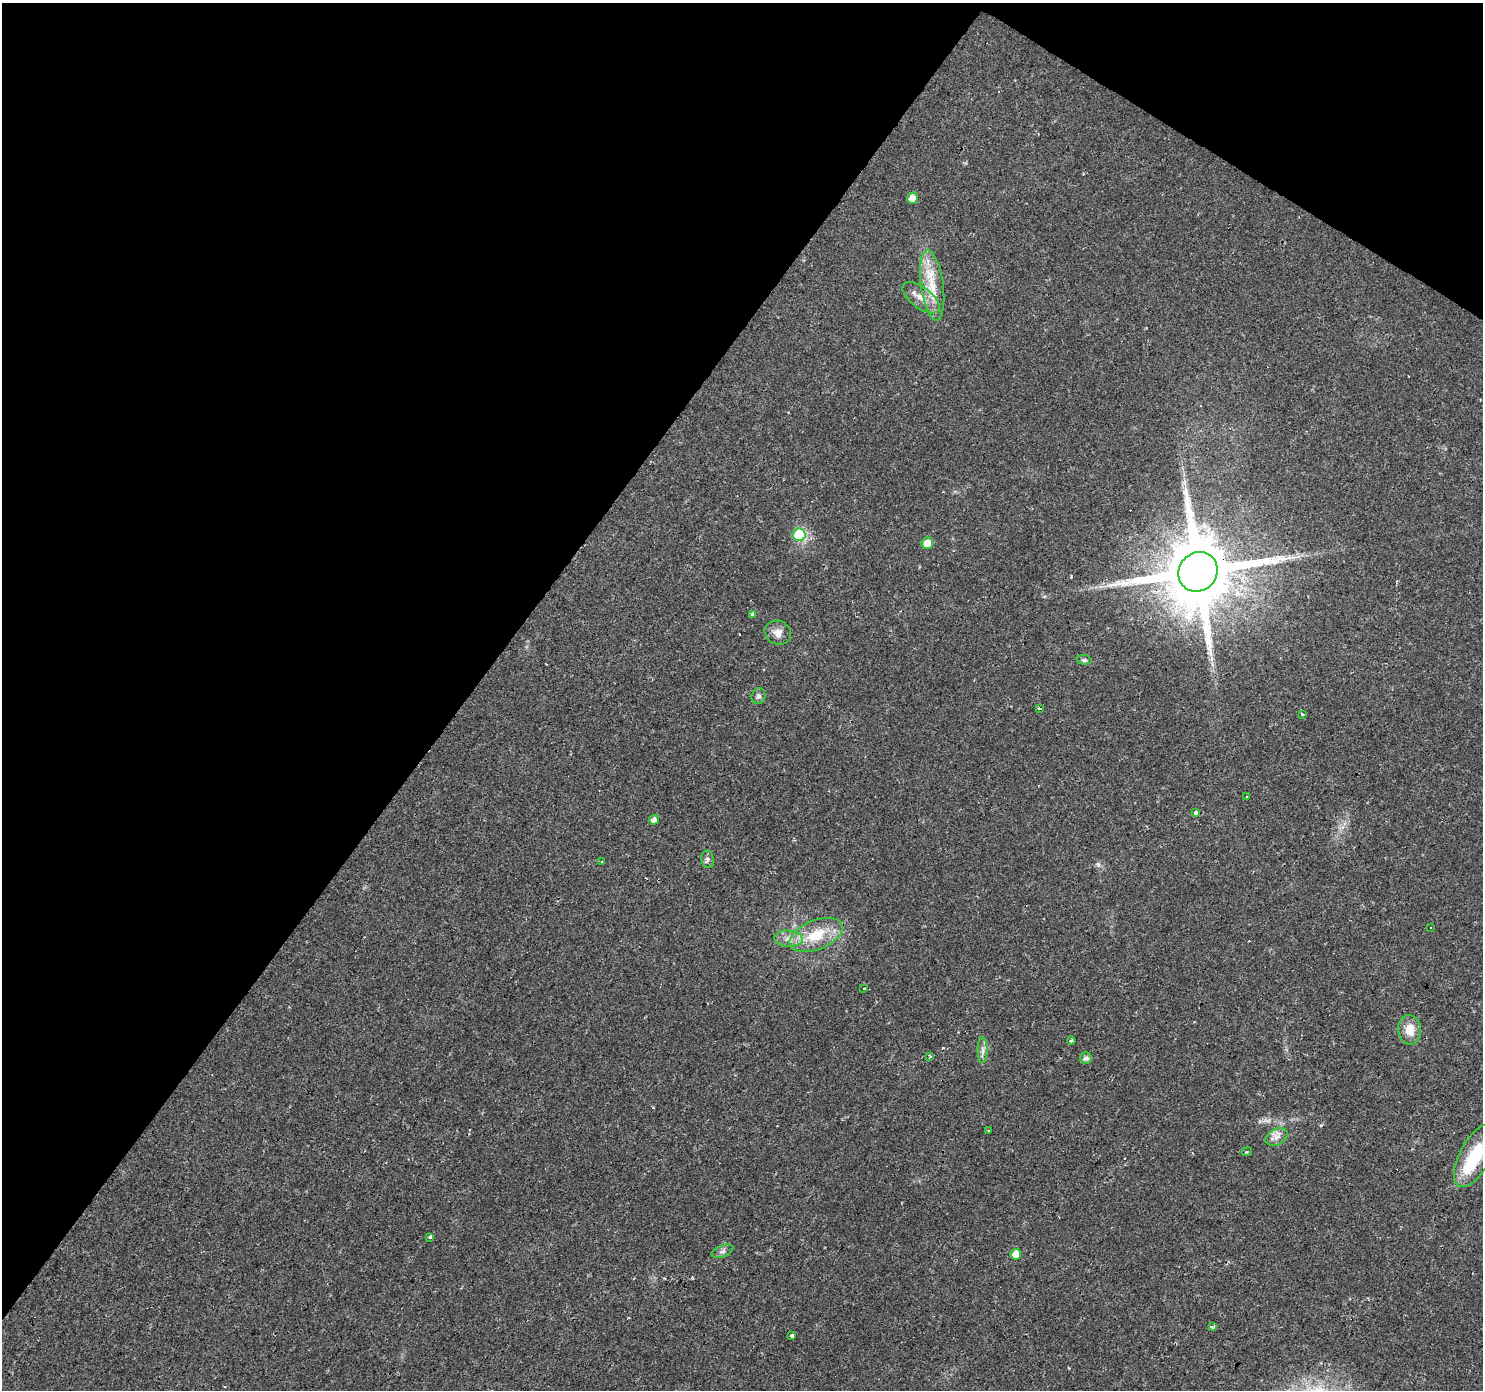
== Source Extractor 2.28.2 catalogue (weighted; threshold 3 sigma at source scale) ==
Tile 2 of 4 x 4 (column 2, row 1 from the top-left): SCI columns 1481-2961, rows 4345-5732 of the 5924 x 5980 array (HDU 1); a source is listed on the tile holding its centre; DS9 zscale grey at full resolution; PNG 1485 x 1392 px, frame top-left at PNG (2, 3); each listed source drawn as its Kron ellipse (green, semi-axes under 4 px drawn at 4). Shown black and unused: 36% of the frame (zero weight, under 2 of 3 exposures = <1% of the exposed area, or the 3 px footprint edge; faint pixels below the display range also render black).
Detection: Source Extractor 2.28.2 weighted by HDU 2 'WHT'; one run over the whole footprint, this tile lists its part. Background 0.0235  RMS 0.0031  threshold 0.014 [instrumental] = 3 sigma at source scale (4.5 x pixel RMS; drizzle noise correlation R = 1.50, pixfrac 1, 0.0396/0.0396 arcsec/px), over >= 5 px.
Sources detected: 47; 1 inside a brighter object's white glare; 11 cosmic-ray / hot-pixel residue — neither listed nor drawn; the other 35 listed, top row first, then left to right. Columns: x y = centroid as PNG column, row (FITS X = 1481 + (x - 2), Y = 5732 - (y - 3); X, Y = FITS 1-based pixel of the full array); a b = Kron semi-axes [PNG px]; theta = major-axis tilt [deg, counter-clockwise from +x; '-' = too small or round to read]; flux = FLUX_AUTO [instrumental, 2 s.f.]
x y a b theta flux
912 198 5 5 - 2.9
932 285 35 11 -82 9.2
921 298 22 10 -37 4.4
799 535 6 6 - 17
927 543 6 5 - 4.3
1198 572 20 19 - 4100
752 614 3 3 - 1.2
778 633 13 12 - 2.6
1084 660 7 5 -8 0.7
758 696 8 7 - 0.9
1039 708 3 3 - 1.9
1302 714 3 3 - 0.95
1247 797 3 3 - 0.84
1195 813 3 3 - 4.7
654 820 5 4 - 1.6
707 859 9 6 -79 0.92
602 862 3 3 - 6.3
1431 927 3 3 - 0.44
816 935 28 14 22 11
788 939 14 8 -4 2.7
863 988 3 3 - 0.75
1410 1030 15 11 -82 4.6
1071 1040 4 3 - 0.61
983 1050 13 5 -90 1.3
930 1056 3 3 - 1.1
1086 1058 6 5 - 1.2
989 1131 3 3 - 1.3
1277 1137 12 8 28 1.9
1247 1152 5 3 - 0.32
1475 1156 35 15 61 15
430 1237 4 3 - 0.46
723 1251 11 5 21 1
1016 1254 5 5 - 4
1212 1327 3 2 - 0.68
792 1336 3 3 - 4.4
Overlapping masked pixels (flux is a lower limit): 1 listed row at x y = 1198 572
Isophote crosses this tile's border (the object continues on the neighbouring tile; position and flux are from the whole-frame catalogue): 1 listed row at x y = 1475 1156